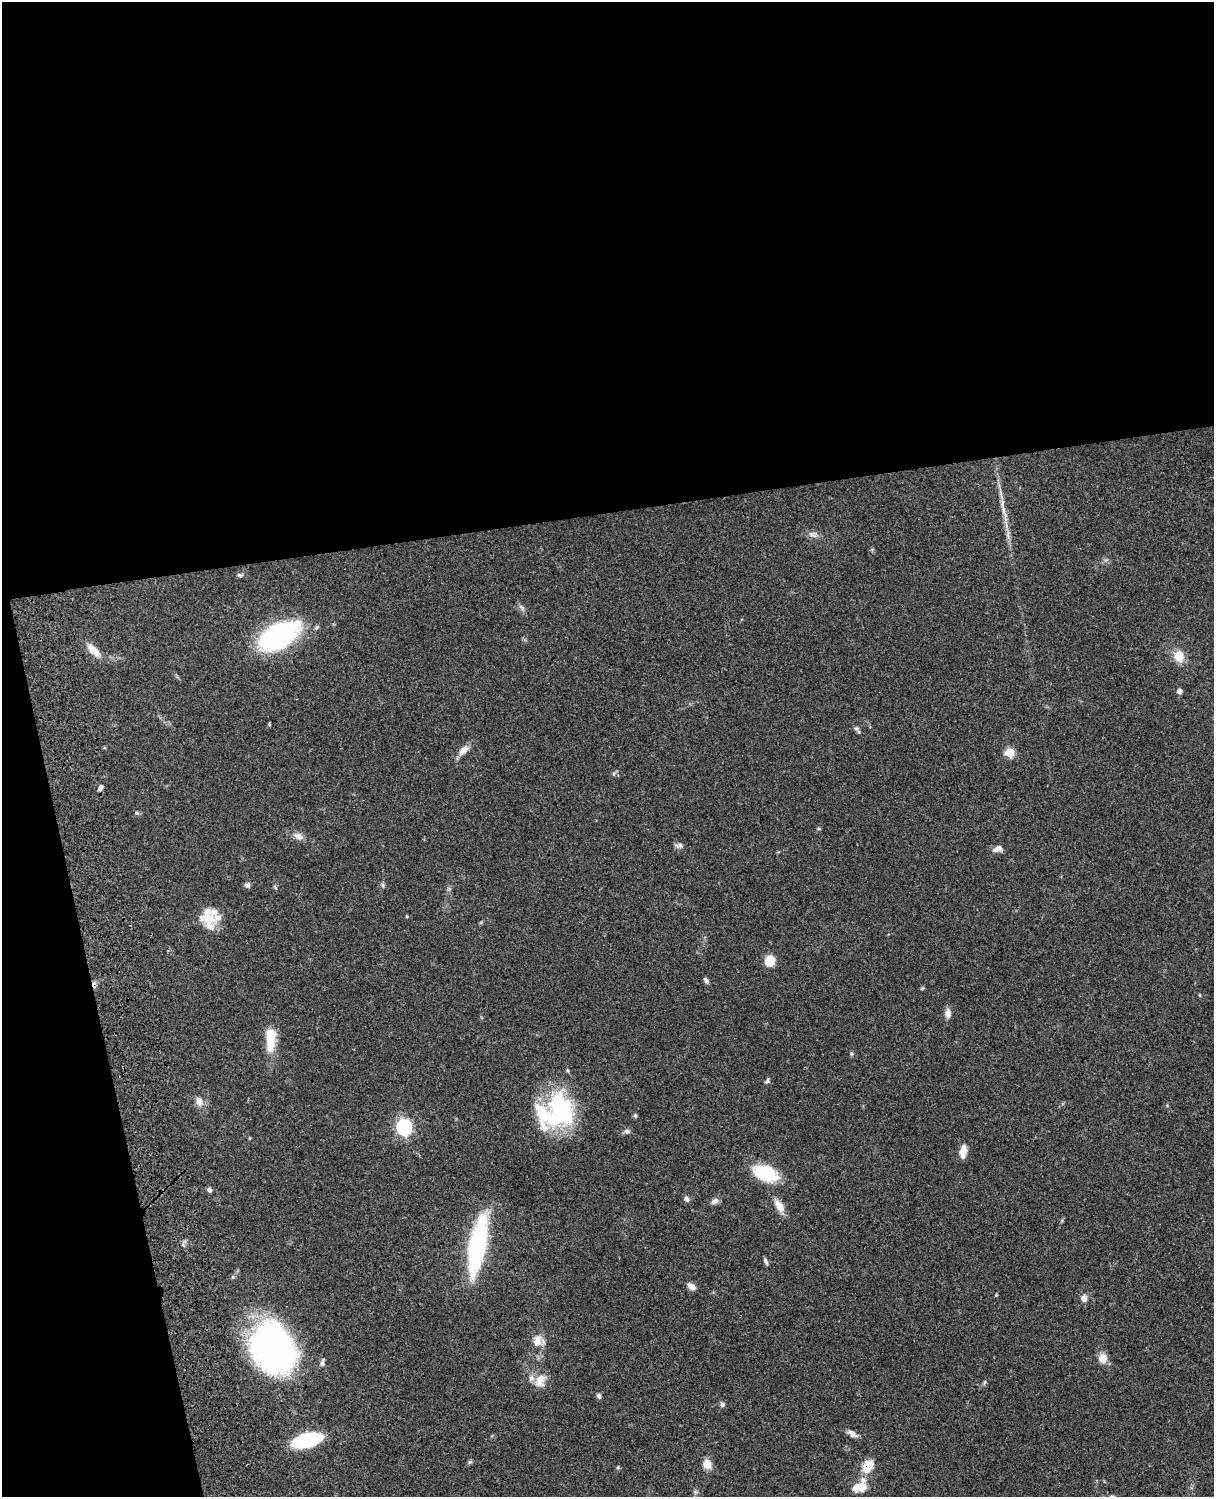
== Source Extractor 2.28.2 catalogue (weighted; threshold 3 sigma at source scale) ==
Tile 1 of 4 x 3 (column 1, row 1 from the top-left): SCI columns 122-1333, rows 3269-4763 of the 5088 x 4927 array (HDU 1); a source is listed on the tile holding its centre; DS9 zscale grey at full resolution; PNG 1216 x 1499 px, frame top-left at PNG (2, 2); no overlay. Shown black and unused: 39% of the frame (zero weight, under 3 of 4 exposures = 6% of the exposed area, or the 3 px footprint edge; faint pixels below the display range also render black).
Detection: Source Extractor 2.28.2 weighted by HDU 2 'WHT'; one run over the whole footprint, this tile lists its part. Background 0.0799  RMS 0.0058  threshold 0.0261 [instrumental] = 3 sigma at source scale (4.5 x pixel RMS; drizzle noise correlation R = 1.50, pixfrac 1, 0.05/0.05 arcsec/px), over >= 5 px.
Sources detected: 67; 1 too faint to see at this stretch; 1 cosmic-ray / hot-pixel residue — not listed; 3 inside a brighter listed object's ellipse — not listed separately; the other 62 listed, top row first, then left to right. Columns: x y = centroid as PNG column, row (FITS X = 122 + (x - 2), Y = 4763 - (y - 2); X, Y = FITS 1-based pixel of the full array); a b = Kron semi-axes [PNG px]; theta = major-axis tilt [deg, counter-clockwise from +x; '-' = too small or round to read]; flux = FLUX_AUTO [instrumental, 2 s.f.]
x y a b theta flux
1002 503 12 5 85 2.8
1005 518 17 5 88 3.9
813 534 13 8 -12 3
240 575 8 5 -15 1.1
521 607 10 5 -45 1.6
279 636 41 21 30 89
93 650 22 9 -44 6.9
1179 656 11 10 - 9.8
1179 691 5 4 - 2.7
269 724 5 3 - 0.6
856 728 8 6 -17 1.4
464 750 16 8 41 4.5
1010 752 5 5 - 25
100 788 9 5 57 2.1
137 813 6 5 - 1.1
819 829 5 3 - 0.6
298 836 13 8 -24 3.4
679 845 11 7 0 2
995 850 9 7 11 2.2
247 885 7 7 - 1.7
383 885 6 5 - 1
275 887 6 4 -46 0.79
407 916 4 4 - 0.62
208 918 25 21 -25 15
770 961 10 9 - 11
706 980 7 4 -54 1.5
922 988 7 3 36 0.65
948 1013 11 7 89 3.3
270 1039 29 11 88 15
852 1054 5 5 - 0.84
767 1081 7 5 47 1.2
199 1101 13 9 -66 4.2
561 1111 45 35 81 60
635 1115 6 5 - 0.96
404 1127 7 6 - 140
627 1131 9 6 0 1.6
963 1151 16 8 82 4.9
765 1173 20 12 -21 37
209 1190 6 5 - 1.7
686 1199 7 6 - 1.7
714 1201 10 6 26 2.4
779 1206 20 9 -58 6
477 1245 53 14 79 89
766 1261 10 4 -67 1.3
691 1286 11 7 -27 3.1
996 1295 4 4 - 0.53
1084 1298 9 7 -86 3.1
537 1341 18 12 77 6.4
273 1348 51 39 -60 180
1103 1358 11 10 - 6
322 1363 11 6 72 1.8
540 1380 19 13 65 7.4
985 1382 7 4 70 0.81
599 1396 7 6 - 1.4
722 1404 8 6 -74 1.4
852 1434 13 6 -33 3
307 1440 20 10 16 61
470 1462 6 5 - 0.96
707 1464 8 7 - 8.2
868 1466 18 11 59 10
618 1467 5 4 - 0.72
860 1486 17 12 29 11
Overlapping masked pixels (flux is a lower limit): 1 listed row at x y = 868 1466